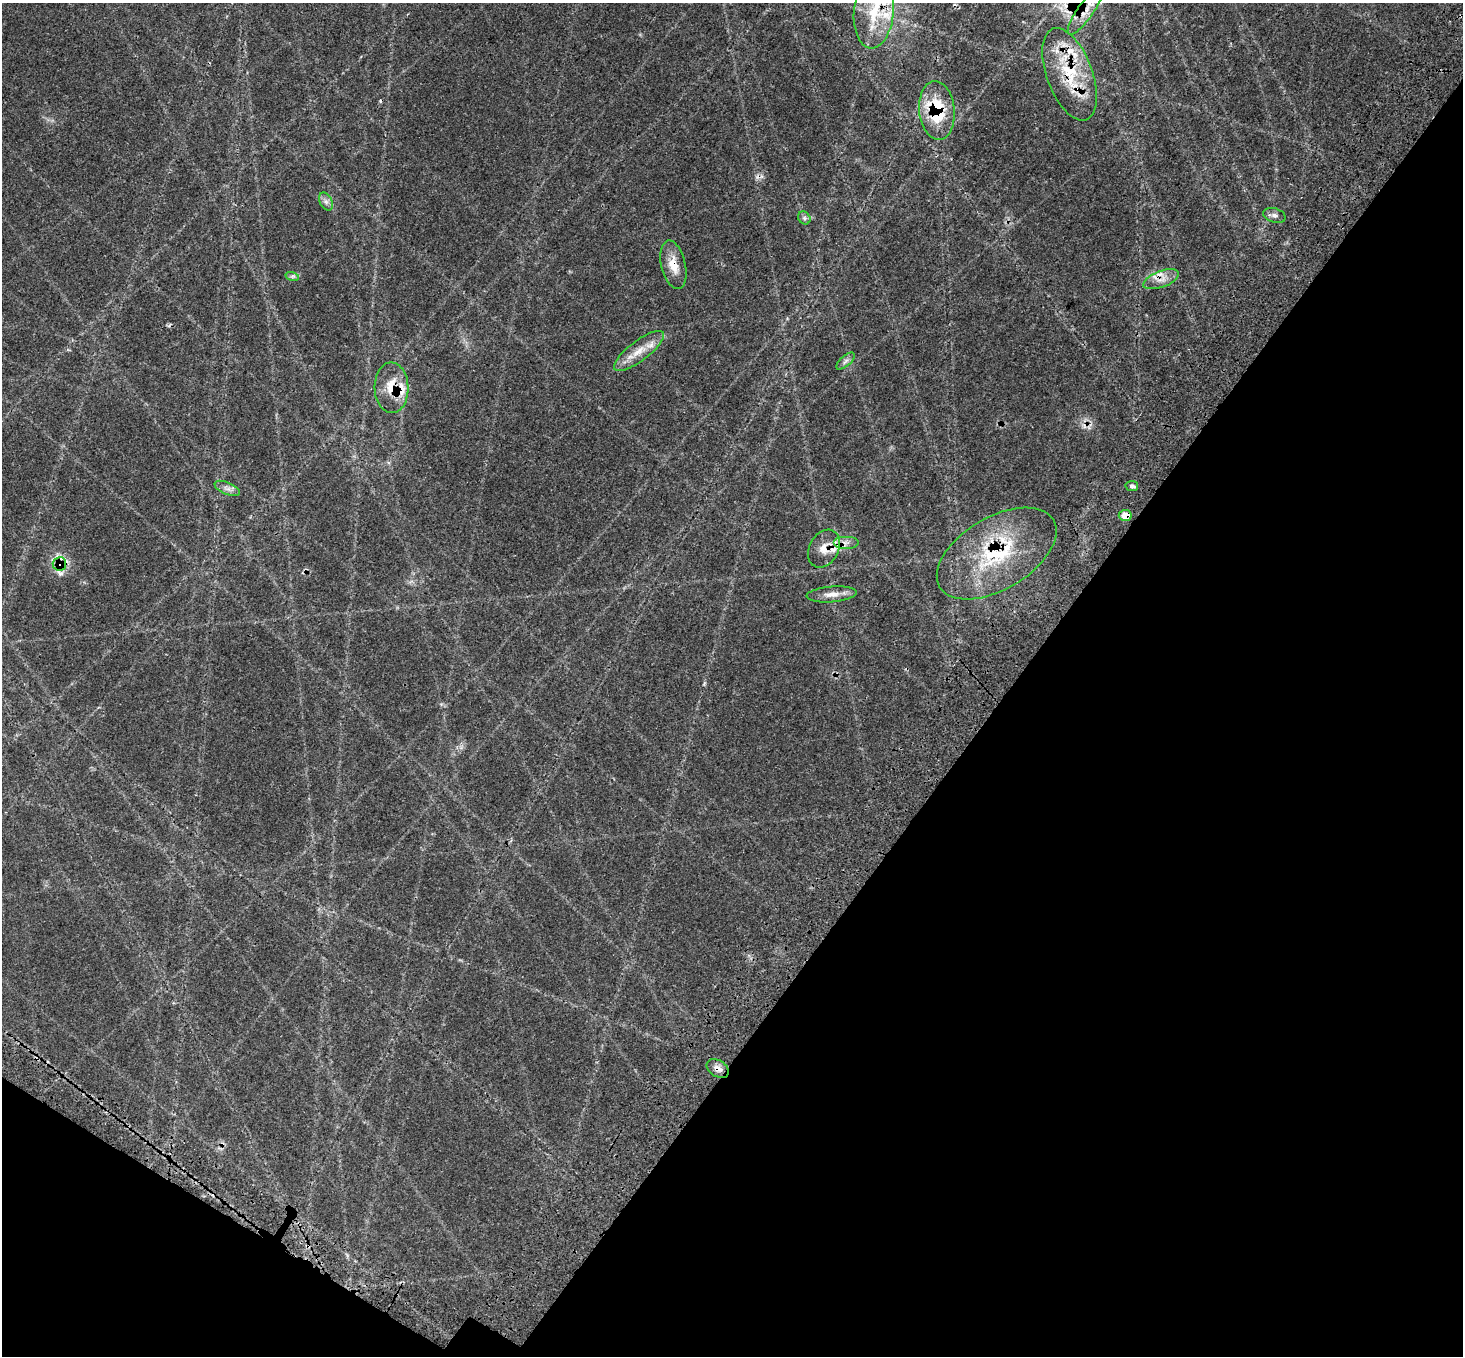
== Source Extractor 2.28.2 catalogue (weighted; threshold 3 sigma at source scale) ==
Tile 15 of 4 x 4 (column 3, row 4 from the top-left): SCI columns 3078-4538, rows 423-1776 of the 6148 x 6196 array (HDU 1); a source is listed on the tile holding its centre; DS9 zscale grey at full resolution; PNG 1465 x 1358 px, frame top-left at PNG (2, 3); each listed source drawn as its Kron ellipse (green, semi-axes under 4 px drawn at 4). Shown black and unused: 34% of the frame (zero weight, under 3 of 4 exposures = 10% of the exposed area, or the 3 px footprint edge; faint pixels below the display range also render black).
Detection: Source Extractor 2.28.2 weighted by HDU 2 'WHT'; one run over the whole footprint, this tile lists its part. Background 0.0603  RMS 0.0034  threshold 0.0153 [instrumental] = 3 sigma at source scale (4.5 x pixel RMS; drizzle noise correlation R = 1.50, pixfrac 1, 0.0396/0.0396 arcsec/px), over >= 5 px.
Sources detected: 29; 3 cosmic-ray / hot-pixel residue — neither listed nor drawn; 4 inside a brighter listed object's ellipse — not listed separately; the other 22 listed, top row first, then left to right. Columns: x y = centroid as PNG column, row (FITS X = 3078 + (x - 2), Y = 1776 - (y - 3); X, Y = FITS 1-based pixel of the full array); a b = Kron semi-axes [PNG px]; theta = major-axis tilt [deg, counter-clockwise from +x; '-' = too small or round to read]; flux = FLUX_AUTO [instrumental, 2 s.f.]
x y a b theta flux
1085 11 28 8 55 4.4
874 12 37 20 85 18
1070 74 48 23 -70 21
937 111 29 17 -84 19
326 202 9 6 -63 1.2
1274 215 12 7 -15 1.3
804 218 7 5 -48 0.81
673 265 25 12 -77 5.4
292 276 7 4 -17 0.64
1161 279 19 8 20 3.3
639 351 30 10 37 5.8
845 361 11 5 42 1.1
392 388 25 17 -89 8.2
1132 486 6 5 - 0.84
227 488 13 6 -23 1.5
1125 515 6 5 - 3.8
846 542 13 6 0 1.9
824 549 20 14 60 4.6
997 553 66 36 31 35
59 564 7 7 - 32
832 594 25 8 5 3
718 1069 12 8 -32 2.1
Overlapping masked pixels (flux is a lower limit): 13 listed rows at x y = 1085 11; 874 12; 1070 74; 937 111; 673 265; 1161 279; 392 388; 1125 515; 846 542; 824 549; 997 553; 59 564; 718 1069
Isophote crosses this tile's border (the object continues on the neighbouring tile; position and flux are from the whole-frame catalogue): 1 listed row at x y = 874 12